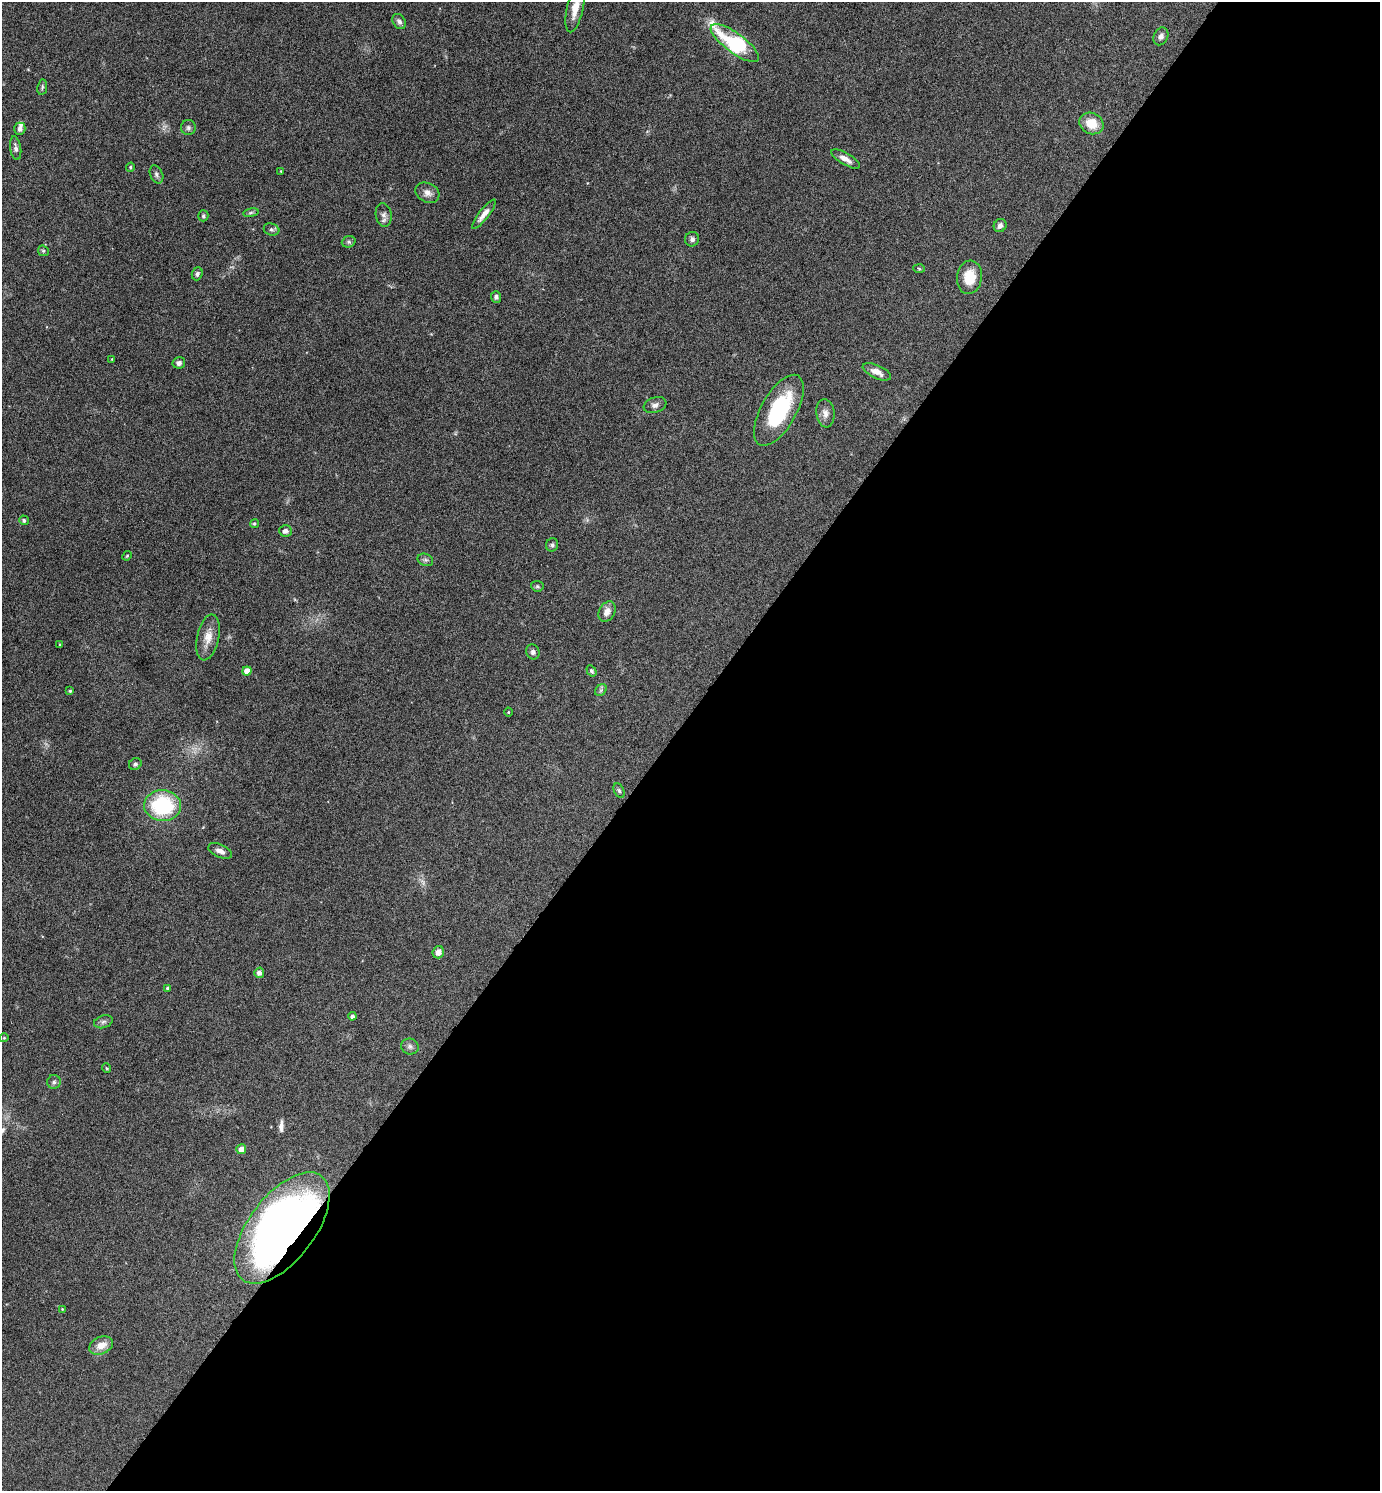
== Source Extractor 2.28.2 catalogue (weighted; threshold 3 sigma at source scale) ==
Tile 12 of 4 x 4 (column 4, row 3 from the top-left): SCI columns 4290-5667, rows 1494-2982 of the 5964 x 5961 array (HDU 1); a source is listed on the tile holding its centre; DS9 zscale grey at full resolution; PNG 1382 x 1493 px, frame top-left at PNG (2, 2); each listed source drawn as its Kron ellipse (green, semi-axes under 4 px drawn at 4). Shown black and unused: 52% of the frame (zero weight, under 4 of 8 exposures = <1% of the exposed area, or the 3 px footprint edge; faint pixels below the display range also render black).
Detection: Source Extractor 2.28.2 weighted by HDU 2 'WHT'; one run over the whole footprint, this tile lists its part. Background 0.119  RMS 0.0051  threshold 0.0209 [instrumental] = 3 sigma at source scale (4.09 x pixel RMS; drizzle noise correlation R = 1.36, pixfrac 0.8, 0.05/0.05 arcsec/px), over >= 5 px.
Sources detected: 69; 1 too faint to see at this stretch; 1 long thin detection or spike segment (spike, bleed or trail) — neither listed nor drawn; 1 inside a brighter listed object's ellipse — not listed separately; the other 66 listed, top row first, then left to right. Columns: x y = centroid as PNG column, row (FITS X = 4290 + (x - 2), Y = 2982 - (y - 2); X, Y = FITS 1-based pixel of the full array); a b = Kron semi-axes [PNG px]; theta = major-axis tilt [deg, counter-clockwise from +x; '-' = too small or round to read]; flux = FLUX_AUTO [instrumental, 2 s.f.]
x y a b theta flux
575 8 24 8 77 6.8
399 21 8 6 -55 1.5
1161 36 9 7 64 2
735 43 29 10 -36 49
42 87 8 5 82 0.8
1091 123 12 10 -26 8.7
188 128 7 7 - 1.3
20 129 6 5 - 1.7
16 148 12 5 -81 1.8
845 159 16 5 -30 3
130 167 4 4 - 0.61
281 171 4 2 - 0.32
156 174 9 6 -66 1.3
427 193 12 9 -27 3
251 213 8 4 9 0.87
484 214 18 5 52 3.3
384 215 12 8 -81 2
203 216 5 5 - 0.71
1000 226 7 6 - 1.8
271 229 8 6 -17 1.1
692 239 7 7 - 1.5
349 242 7 5 19 0.97
43 251 6 5 - 0.72
919 269 6 4 -4 0.56
197 274 6 5 - 1.1
969 277 17 12 82 10
496 297 6 5 - 1.3
112 359 4 3 - 0.33
179 363 6 5 - 1.5
877 372 15 6 -24 3.7
655 405 12 7 19 2
779 410 39 17 61 38
825 413 14 9 -83 2.9
24 520 5 4 - 1
254 524 4 4 - 0.74
285 531 6 6 - 1.8
552 545 6 6 - 1.1
127 556 5 4 - 0.53
425 560 8 6 -19 1.2
537 586 6 5 - 0.78
607 612 11 7 58 3.5
208 637 23 11 78 6.2
60 645 3 3 - 0.62
533 652 7 6 - 1.5
247 671 4 4 - 4.1
591 671 6 4 -58 0.86
601 690 6 5 - 0.97
70 691 3 3 - 0.63
508 712 4 3 - 0.33
135 764 6 5 - 1.2
619 791 8 5 -63 0.97
163 805 18 15 -3 39
220 851 13 6 -23 2.6
438 952 6 5 - 2.5
259 973 5 4 - 2.2
167 988 4 4 - 0.7
352 1016 4 4 - 1.2
103 1022 9 6 18 1.4
4 1038 4 4 - 0.54
410 1047 9 8 - 1.6
106 1068 5 3 - 0.46
54 1082 7 6 - 1.2
241 1149 5 4 - 4.2
282 1228 65 33 52 340
62 1309 3 3 - 0.37
101 1345 12 8 23 5.3
Overlapping masked pixels (flux is a lower limit): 1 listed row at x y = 282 1228
Isophote crosses this tile's border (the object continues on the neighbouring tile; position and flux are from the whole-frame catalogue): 1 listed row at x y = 575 8